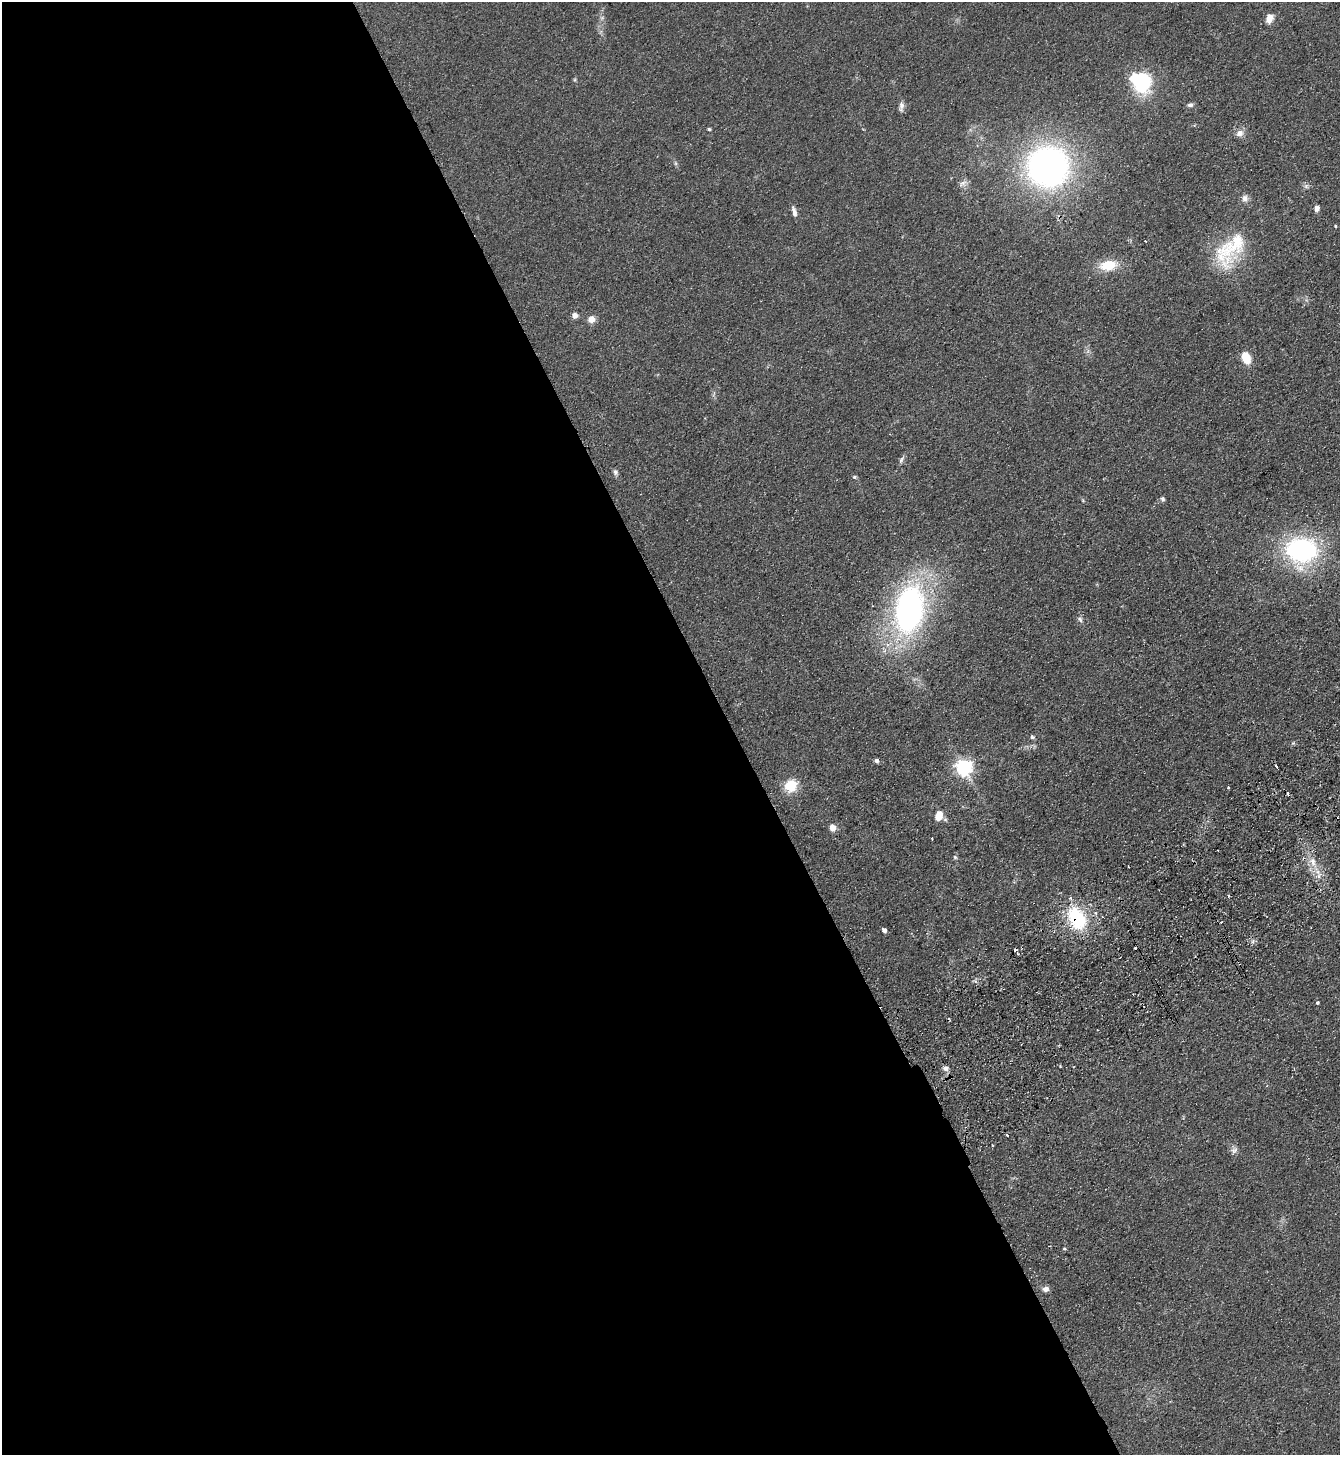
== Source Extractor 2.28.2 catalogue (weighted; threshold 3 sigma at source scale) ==
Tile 9 of 4 x 4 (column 1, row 3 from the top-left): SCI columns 328-1665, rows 1505-2957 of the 5869 x 5915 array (HDU 1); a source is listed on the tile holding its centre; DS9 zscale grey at full resolution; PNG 1342 x 1457 px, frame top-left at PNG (2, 2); no overlay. Shown black and unused: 55% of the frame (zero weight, under 2 of 3 exposures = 3% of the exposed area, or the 3 px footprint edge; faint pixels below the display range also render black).
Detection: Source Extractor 2.28.2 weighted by HDU 2 'WHT'; one run over the whole footprint, this tile lists its part. Background 0.0921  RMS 0.011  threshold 0.0475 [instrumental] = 3 sigma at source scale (4.5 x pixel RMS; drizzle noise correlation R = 1.50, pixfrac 1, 0.05/0.05 arcsec/px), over >= 5 px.
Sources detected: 59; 1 too faint to see at this stretch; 7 cosmic-ray / hot-pixel residue — not listed; the other 51 listed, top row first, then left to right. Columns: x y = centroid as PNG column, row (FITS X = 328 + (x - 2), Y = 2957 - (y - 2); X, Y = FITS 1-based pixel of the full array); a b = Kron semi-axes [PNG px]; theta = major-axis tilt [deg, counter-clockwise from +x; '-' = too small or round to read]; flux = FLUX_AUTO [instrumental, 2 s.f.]
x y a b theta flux
1269 18 9 7 70 10
1141 82 20 16 -47 90
1190 105 8 5 6 2.7
901 106 15 6 86 4.5
709 129 4 3 - 1.4
1240 133 11 8 38 5.8
676 163 7 4 -89 1.7
1048 166 34 33 - 400
962 183 13 7 39 4.8
1306 186 7 7 - 2.6
1245 198 10 9 - 5.2
1317 208 6 5 - 4.8
794 212 14 5 -77 5
1335 226 3 3 - 1.4
1145 241 3 2 - 1
1230 250 56 28 53 68
1108 265 20 12 10 26
575 315 6 6 - 4.7
591 319 9 8 - 7.1
1246 358 12 8 -64 19
901 460 12 5 63 2.9
615 472 8 6 -59 2.9
854 477 6 4 -2 1.5
1163 499 6 5 - 2
1301 550 27 23 -2 180
909 609 45 25 81 320
1080 619 8 6 -70 2.7
1032 737 6 5 - 2.1
1293 743 6 4 43 1.4
877 761 5 4 - 2.6
1276 766 4 3 - 5.6
963 767 7 6 - 370
791 785 15 14 - 23
1228 787 3 3 - 2.3
1288 794 4 3 - 3.7
939 815 10 7 68 13
832 827 5 5 - 18
932 839 3 2 - 0.77
955 857 6 4 -45 1.5
1313 863 27 8 -67 17
1228 896 3 3 - 2.1
1096 913 4 4 - 1.8
1076 918 28 18 -63 64
884 930 4 4 - 4.2
1317 1003 4 4 - 1.4
945 1068 8 7 - 4
1007 1135 3 2 - 2.2
992 1145 3 2 - 0.81
1234 1150 10 8 50 4
1064 1249 5 3 - 1
1046 1289 7 6 - 4.8
Overlapping masked pixels (flux is a lower limit): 1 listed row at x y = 1076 918